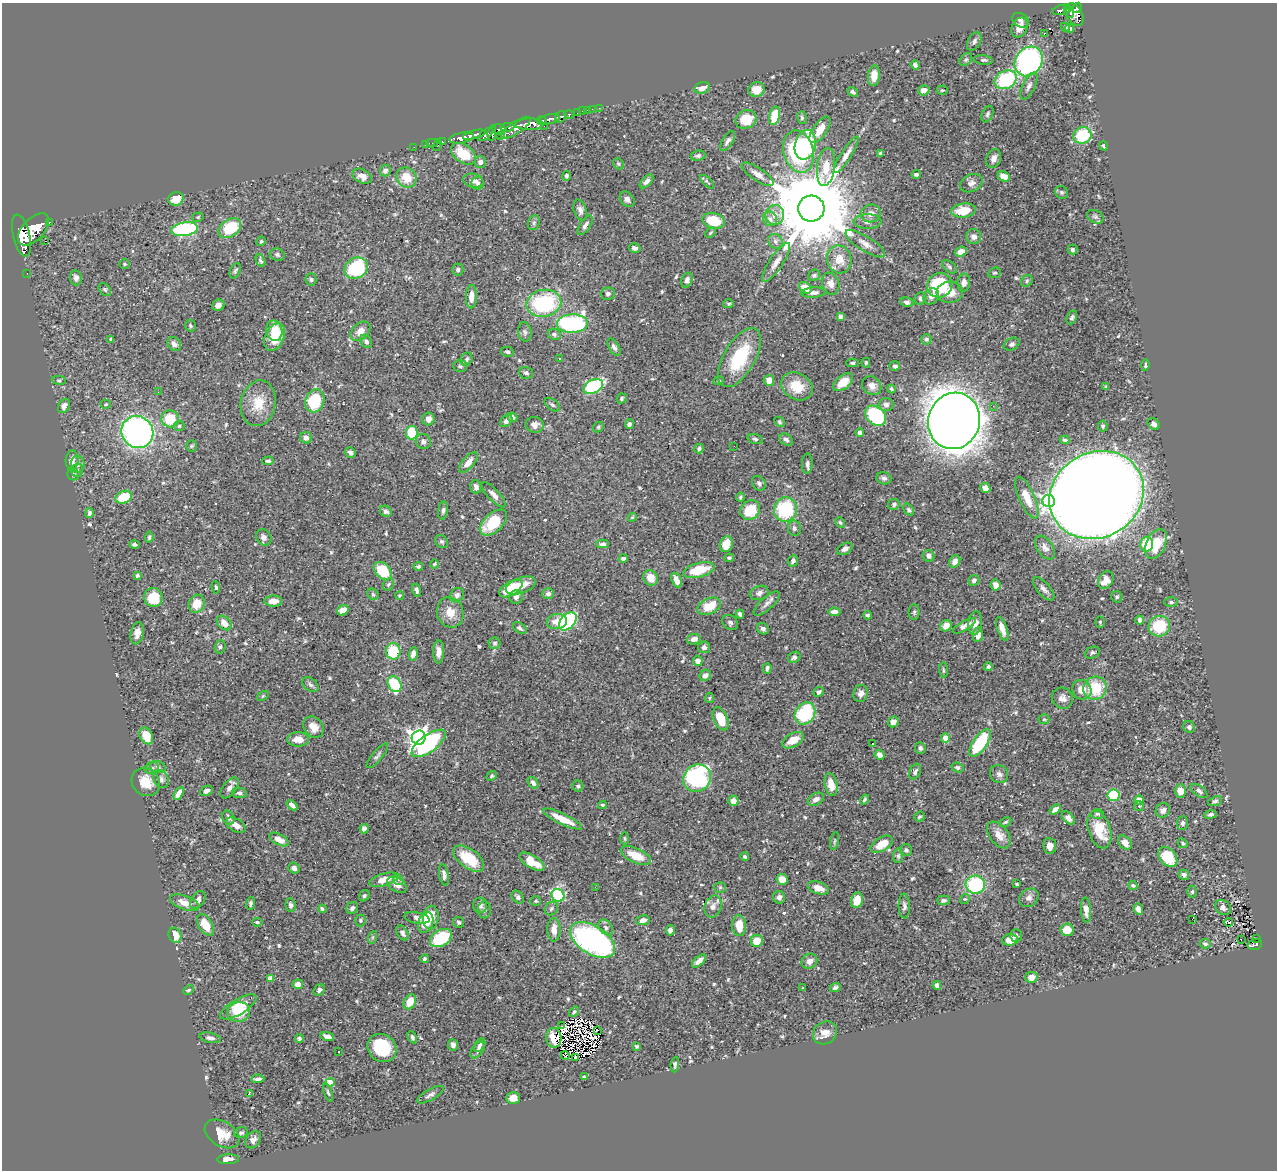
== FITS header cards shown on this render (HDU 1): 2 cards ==
NAXIS1  =                 1275
NAXIS2  =                 1168

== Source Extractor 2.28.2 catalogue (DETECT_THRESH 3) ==
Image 1275 x 1168 px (HDU 1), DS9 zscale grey, 1 PNG px = 1 image px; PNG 1279 x 1172 px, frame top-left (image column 1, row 1168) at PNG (2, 3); each listed source drawn as its Kron ellipse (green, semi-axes under 4 px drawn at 4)
Background 0.495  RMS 0.02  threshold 0.0594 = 3 sigma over >= 5 px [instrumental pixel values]
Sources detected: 616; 5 with non-positive FLUX_AUTO (blend fragments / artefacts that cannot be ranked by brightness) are neither listed nor drawn; of the other 611, the 500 brightest by FLUX_AUTO listed and drawn (111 fainter detections omitted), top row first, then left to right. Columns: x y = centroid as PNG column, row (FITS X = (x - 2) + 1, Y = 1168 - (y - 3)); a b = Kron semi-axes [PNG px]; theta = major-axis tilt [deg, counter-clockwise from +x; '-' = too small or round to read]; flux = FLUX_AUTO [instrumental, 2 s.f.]
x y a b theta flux
1077 8 5 3 - 240
1067 9 3 3 - 110
1061 10 9 5 15 160
1070 13 5 3 - 64
1074 14 12 8 -59 590
1021 20 9 6 -33 4.3
1019 27 10 7 66 15
1065 27 5 4 - 2.3
1070 29 4 4 - 4.5
1044 33 3 3 - 12
974 41 10 6 60 4.9
966 60 7 5 48 2.4
983 60 9 4 -7 2.9
1029 61 16 13 53 260
915 65 5 3 - 3.1
874 76 10 6 83 14
1006 80 11 8 25 97
1029 86 15 6 64 6.4
702 88 8 5 14 12
756 90 8 7 - 17
924 90 6 5 - 11
942 90 5 4 - 1.9
853 92 6 4 -35 3.1
599 108 2 2 - 6.7
592 109 2 2 - 4
588 110 3 2 - 13
582 111 2 2 - 5.9
578 113 3 3 - 31
987 114 9 5 64 3
569 115 4 3 - 120
775 116 9 5 75 40
561 117 6 5 - 220
802 118 6 5 - 2.4
549 119 10 4 13 810
746 119 11 9 25 32
541 121 5 4 - 360
529 124 14 6 1 1700
544 126 2 2 - 6.4
507 127 7 3 7 220
516 128 17 6 34 890
499 130 6 5 - 360
820 130 15 7 55 18
492 133 8 4 86 280
486 134 9 4 39 320
474 135 11 4 15 820
1082 135 9 8 - 61
500 136 2 2 - 8.6
461 138 12 5 10 1100
728 141 11 5 58 4.2
442 142 3 3 - 27
432 143 6 2 0 13
426 144 4 3 - 15
437 145 6 3 75 55
805 145 15 10 76 79
1104 146 4 3 - 2
414 147 2 2 - 9.3
798 152 21 15 -75 170
463 154 14 9 -35 39
881 154 3 3 - 3.3
846 155 21 5 58 8.7
698 156 7 5 9 3.1
994 158 10 7 71 7.4
480 162 6 5 - 4.3
618 164 6 5 - 2.1
826 167 19 9 82 19
385 170 6 5 - 5
758 174 18 6 -34 8.6
916 174 5 4 - 2.8
362 176 10 6 -26 8.7
566 176 5 4 - 3
1004 176 6 4 -22 14
407 178 10 9 - 24
473 181 10 7 -11 6.8
646 181 8 4 46 4.8
707 182 9 3 -45 2
478 183 6 6 - 4.2
971 183 12 8 26 6.9
1061 192 7 6 - 2.6
176 199 8 6 23 10
627 199 8 6 -51 5
811 209 13 13 - 26000
580 210 11 6 -72 5.5
964 211 12 7 7 28
871 213 10 9 - 7.6
775 215 10 9 - 11
198 217 6 4 16 1.9
1095 217 9 6 -28 3.4
770 219 7 6 - 6
713 221 11 7 -15 49
49 222 3 3 - 67
867 222 14 7 0 7.3
534 223 8 5 69 3.2
585 225 11 5 57 5.1
230 228 12 8 35 60
33 229 19 11 47 3700
185 229 13 6 8 180
710 233 6 3 44 1.8
21 236 21 8 -77 3100
974 236 7 7 - 7.9
45 241 2 2 - 660
261 241 5 4 - 2.1
775 241 8 7 - 4.5
865 244 23 7 -32 11
635 248 6 4 -16 3.8
1073 249 5 5 - 3.2
961 251 6 4 21 10
277 255 7 6 - 3
839 259 14 12 -76 20
261 261 6 4 -63 2.9
776 262 23 6 56 12
124 264 5 5 - 1.8
949 267 8 5 -38 3.1
356 268 12 10 33 100
458 270 6 5 - 3
235 271 8 5 66 2.6
27 273 2 2 - 7
994 273 6 5 - 2.3
814 275 6 5 - 2.5
76 278 7 6 - 5.3
311 279 6 5 - 2.8
687 280 8 5 69 4.4
1027 281 6 5 - 2.4
964 283 9 6 83 6.7
831 284 11 8 -72 9
940 285 12 12 - 96
805 288 7 5 -39 19
105 290 7 5 -49 2.6
950 292 13 10 5 17
608 293 7 6 - 3.1
814 293 12 5 4 5.2
931 296 9 7 47 6.7
471 297 11 5 88 11
920 298 6 5 - 2.8
907 302 7 4 -16 3.6
544 303 17 13 10 120
729 304 5 4 - 1.8
218 305 6 5 - 6.1
840 317 4 4 - 3.5
1072 317 7 5 64 2.8
572 324 15 9 2 220
190 326 6 5 - 2.2
274 331 10 8 -79 13
360 331 11 8 42 11
525 332 9 6 -79 4.2
554 334 6 5 - 3.1
275 337 15 9 65 32
111 339 3 3 - 1.9
926 339 5 5 - 3.2
366 341 7 5 -53 3.9
174 344 7 6 - 5.6
1012 344 8 6 27 3.4
614 347 10 5 -57 4.3
507 352 6 5 - 2.2
560 358 3 3 - 2.8
739 358 33 15 60 70
467 359 7 5 65 3.1
852 363 6 4 0 2.2
866 363 5 4 - 1.7
1145 365 6 3 80 2
460 366 7 5 1 2.8
895 366 5 5 - 3.6
526 373 7 6 - 3.1
59 380 7 3 -8 1.7
769 380 5 5 - 11
719 381 5 4 - 1.7
843 382 11 6 39 17
593 386 10 6 28 130
797 386 17 13 -29 28
872 386 10 8 -39 7.7
1106 387 4 3 - 2.5
891 389 4 3 - 2
158 392 2 2 - 13
622 398 5 4 - 2.3
315 401 12 9 72 64
258 403 23 17 79 29
106 404 5 4 - 1.7
552 405 9 5 -37 2.8
886 405 7 6 - 5.5
64 406 7 5 62 5.8
993 406 2 2 - 3
876 416 11 8 -40 100
513 417 5 4 - 3.9
170 419 9 8 - 39
428 419 6 6 - 6
506 421 7 5 50 4.4
954 421 28 25 73 3100
779 422 6 4 -43 1.9
629 424 5 4 - 4.4
1154 424 6 5 - 4.9
534 425 9 8 - 7
179 426 5 5 - 2.1
1103 426 5 4 - 2.4
598 427 6 4 48 1.8
137 432 16 15 - 370
412 433 7 6 - 50
860 433 4 4 - 4.2
306 438 6 5 - 7.2
755 439 8 4 -16 2.8
786 440 7 5 -33 3.6
1065 440 5 3 - 2.6
423 441 8 7 - 4.7
192 446 5 5 - 1.7
734 446 2 2 - 2.1
699 448 5 4 - 2.6
350 452 6 5 - 4.1
72 460 9 6 87 8.2
268 461 6 4 4 2.5
468 462 12 5 50 9.1
78 464 8 7 - 4.5
807 464 10 5 89 4.4
77 470 6 6 - 3.1
73 474 6 5 - 2.5
884 478 7 6 - 3.5
759 483 8 6 -52 3.4
476 487 7 5 -71 5.9
985 488 5 4 - 12
493 495 16 5 -48 6.8
1097 495 49 42 30 5200
124 497 8 6 23 37
740 497 4 3 - 2.2
1027 498 22 8 -66 19
1049 501 6 6 - 310
894 504 6 5 - 3.1
785 509 12 11 - 84
443 510 9 5 81 3.5
750 510 10 9 - 33
909 510 7 4 -52 2.4
386 511 6 5 - 3.9
89 513 5 4 - 2.9
632 517 5 4 - 1.8
493 522 16 9 42 47
840 522 5 3 - 1.9
794 528 7 6 - 3.9
149 537 5 3 - 2.1
264 537 9 7 -52 5.6
441 541 7 5 -42 3.1
134 544 5 3 - 2.9
603 544 6 4 2 3.1
726 544 8 6 71 18
1147 544 7 6 - 47
1156 544 16 9 66 36
1045 548 13 8 -55 8.7
845 549 8 5 31 5.6
929 556 6 5 - 4.4
729 558 5 4 - 1.9
623 559 4 4 - 4.8
793 561 6 5 - 4.2
955 562 6 5 - 5.6
434 564 4 3 - 1.7
418 567 5 4 - 2.6
699 570 16 7 14 40
383 571 10 7 -45 53
137 575 4 4 - 2.2
651 578 8 7 - 15
676 580 8 5 -66 11
974 580 6 5 - 3.4
1106 580 9 7 60 16
388 584 6 5 - 2.5
996 585 6 5 - 7.9
521 586 16 8 19 22
216 587 6 4 -83 1.7
511 589 13 6 30 37
1044 589 14 6 -48 6.5
417 590 7 4 -73 4.2
548 593 6 5 - 4.1
759 593 9 7 17 5.3
373 594 6 5 - 2
400 595 4 4 - 1.8
457 595 8 6 50 5.4
153 597 9 9 - 39
516 597 7 6 - 5.3
1117 597 6 5 - 2.1
273 601 9 5 1 11
1171 602 7 5 0 2.5
196 604 9 7 66 20
767 604 16 6 42 6.6
709 606 12 7 25 28
343 610 6 5 - 16
450 612 15 13 -71 19
834 612 6 4 -5 5.7
914 612 8 5 89 2.4
740 614 4 4 - 3.6
867 615 4 4 - 2.3
1139 620 4 4 - 3.9
568 621 10 7 47 180
557 622 10 7 10 15
1100 622 5 4 - 1.8
224 623 8 6 -43 11
730 623 8 7 - 3.6
975 623 12 7 84 9
946 626 6 5 - 12
964 626 13 4 31 8
1159 626 11 10 - 52
520 628 8 5 -35 3.2
763 629 6 5 - 3.9
1002 629 12 5 -71 13
137 633 11 6 78 8.2
978 635 7 5 82 10
694 639 7 5 13 6.9
495 643 6 5 - 3
220 647 7 5 74 2.7
704 647 6 6 - 5.1
393 651 8 7 - 45
439 652 11 5 89 8.4
1092 652 8 5 24 2.7
413 654 6 4 79 7.1
794 657 6 5 - 3.9
698 661 5 5 - 5.3
988 667 4 4 - 2.9
767 668 5 3 - 2.9
943 670 8 3 -85 1.7
705 675 6 5 - 6.7
395 684 8 6 -60 69
310 685 9 6 -39 3.7
1095 688 12 11 - 47
1082 690 10 9 - 17
819 692 5 5 - 3.6
861 693 8 7 - 6.3
263 696 6 4 35 1.8
709 698 5 4 - 1.8
1062 698 11 10 - 7.7
805 713 12 9 55 87
721 719 12 7 -67 29
1044 719 5 5 - 1.7
893 722 5 5 - 8
313 727 11 9 -54 14
1189 727 6 5 - 3.5
146 736 9 6 -62 23
419 738 7 7 - 650
945 738 4 4 - 15
298 739 11 7 0 14
793 740 11 6 30 17
429 743 20 8 36 150
980 743 16 7 56 79
872 744 3 2 - 1.8
920 748 6 5 - 3.6
880 755 5 4 - 6.7
377 756 15 5 50 4.3
158 767 8 5 -18 3.3
958 767 6 5 - 3.2
151 768 7 5 16 3.2
915 771 8 5 64 4.1
999 774 9 8 - 5.2
492 776 5 4 - 2.1
697 778 14 13 - 220
161 779 9 7 -62 4.9
146 782 15 13 -44 22
533 783 6 4 -54 4.2
831 785 11 6 -77 17
578 786 5 5 - 2.3
230 788 12 6 52 6.3
206 791 6 5 - 4.4
1180 791 7 5 -90 13
1199 791 10 5 -35 4.6
239 793 7 5 -10 3.5
179 794 7 4 58 9.2
1113 795 6 6 - 77
816 799 8 5 31 5.8
865 799 5 3 - 2.3
1139 800 4 4 - 19
733 801 5 5 - 8.9
1215 801 7 4 22 2.8
292 805 6 4 -39 4.8
602 805 4 3 - 2.2
1139 806 5 5 - 1.9
1055 809 6 4 37 5.8
1163 810 7 7 - 5.9
1098 814 6 4 0 2.5
1210 814 6 4 8 3.2
228 817 7 5 -59 4.9
919 817 5 4 - 2.2
1069 818 8 5 -47 4.7
563 819 21 5 -25 26
1005 822 6 4 27 1.9
1182 823 7 5 87 3.1
236 825 11 6 -29 7.9
364 829 5 4 - 5.5
1099 830 19 11 -73 37
999 835 15 9 -53 12
625 838 7 3 -90 1.7
279 840 10 5 -28 11
834 841 9 3 78 2.1
1125 842 8 5 -47 11
1183 843 5 4 - 1.9
882 844 12 6 30 23
1050 846 8 6 -83 9.1
906 850 6 6 - 3.4
636 855 16 7 -23 24
898 856 7 5 82 2.7
745 857 4 4 - 2
1168 857 11 8 -48 39
469 858 18 9 -37 40
532 862 14 6 -31 27
294 868 6 5 - 4
444 875 11 4 -81 4.8
1184 875 5 5 - 3.9
782 879 5 5 - 14
384 880 15 6 16 15
398 880 6 4 -45 2.6
1017 884 3 3 - 2
397 885 11 6 -34 7.3
975 885 9 9 - 100
1133 885 5 4 - 1.7
595 887 2 2 - 3.3
720 887 6 5 - 2.1
818 888 11 6 -19 13
1192 892 6 4 90 2.2
558 895 7 6 - 100
364 896 6 5 - 2.5
518 897 7 5 -51 3.2
779 897 6 6 - 5.2
1029 898 10 8 37 6.1
965 899 5 4 - 1.7
198 900 10 6 55 7.7
857 900 8 6 78 20
943 900 6 4 1 3.2
536 901 5 4 - 1.7
184 903 15 7 -21 12
250 903 6 4 84 2.7
290 905 7 5 -84 4
480 905 7 7 - 5.5
713 906 11 8 71 8.2
904 906 12 5 -87 4.4
352 908 6 5 - 3.8
1223 908 8 6 -43 4.8
322 909 4 3 - 2.4
551 909 7 6 - 3.4
1138 909 6 4 -70 6.1
484 910 8 6 -90 3.5
1086 910 12 5 -86 6.6
417 918 13 5 -9 6.5
431 918 12 7 85 26
1192 919 2 2 - 6.5
360 920 6 5 - 2.2
643 920 7 5 9 7.5
257 922 5 4 - 2.4
426 922 10 7 68 22
459 922 6 5 - 2.4
1228 922 5 2 - 2.9
205 925 12 7 -58 26
739 926 10 7 -87 21
606 927 9 6 -51 4.5
554 930 12 6 -90 10
670 930 5 4 - 5.8
1067 930 6 6 - 14
402 933 8 5 -57 4.1
175 935 8 6 -65 18
1016 935 6 6 - 3.3
373 937 6 4 71 1.9
441 938 12 8 31 77
1241 939 3 2 - 3.5
1256 939 2 2 - 5.8
592 940 25 14 -32 320
1010 940 8 5 4 15
757 941 6 6 - 21
1205 944 5 4 - 2.6
1255 944 7 5 14 100
425 959 4 3 - 2.4
699 961 8 4 43 7.2
809 961 8 7 - 6
1031 977 6 5 - 8.7
270 978 4 4 - 8
298 984 5 5 - 11
937 985 4 4 - 6.4
802 988 3 3 - 2.2
835 988 5 4 - 3.1
188 990 5 4 - 2.1
319 990 6 5 - 4.3
410 1002 8 6 63 21
238 1007 20 7 31 25
239 1012 11 10 - 38
574 1012 6 3 51 2.4
561 1026 2 2 - 1.7
598 1030 2 2 - 260
825 1033 13 11 35 13
327 1037 7 4 -16 8.6
412 1037 6 4 -63 2.9
210 1038 11 5 -12 5.1
299 1038 4 4 - 2.2
554 1038 10 7 -84 14
453 1045 5 5 - 4.3
480 1045 7 4 59 3.1
637 1046 3 3 - 2.5
382 1048 15 13 -40 73
478 1050 9 5 52 4.4
339 1052 3 2 - 2.2
565 1056 4 3 - 6.8
575 1057 4 3 - 2
675 1064 8 4 86 3
584 1077 4 3 - 2.1
258 1079 6 4 5 3.8
330 1082 5 4 - 18
328 1092 9 3 -71 2.2
249 1094 4 3 - 18
430 1095 14 5 29 4.6
513 1098 6 6 - 9
241 1133 7 5 15 3
222 1134 19 12 -31 22
253 1140 9 6 54 6.2
228 1159 11 5 2 7.9
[111 fainter detections neither listed nor drawn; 5 non-positive-flux detections neither listed nor drawn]